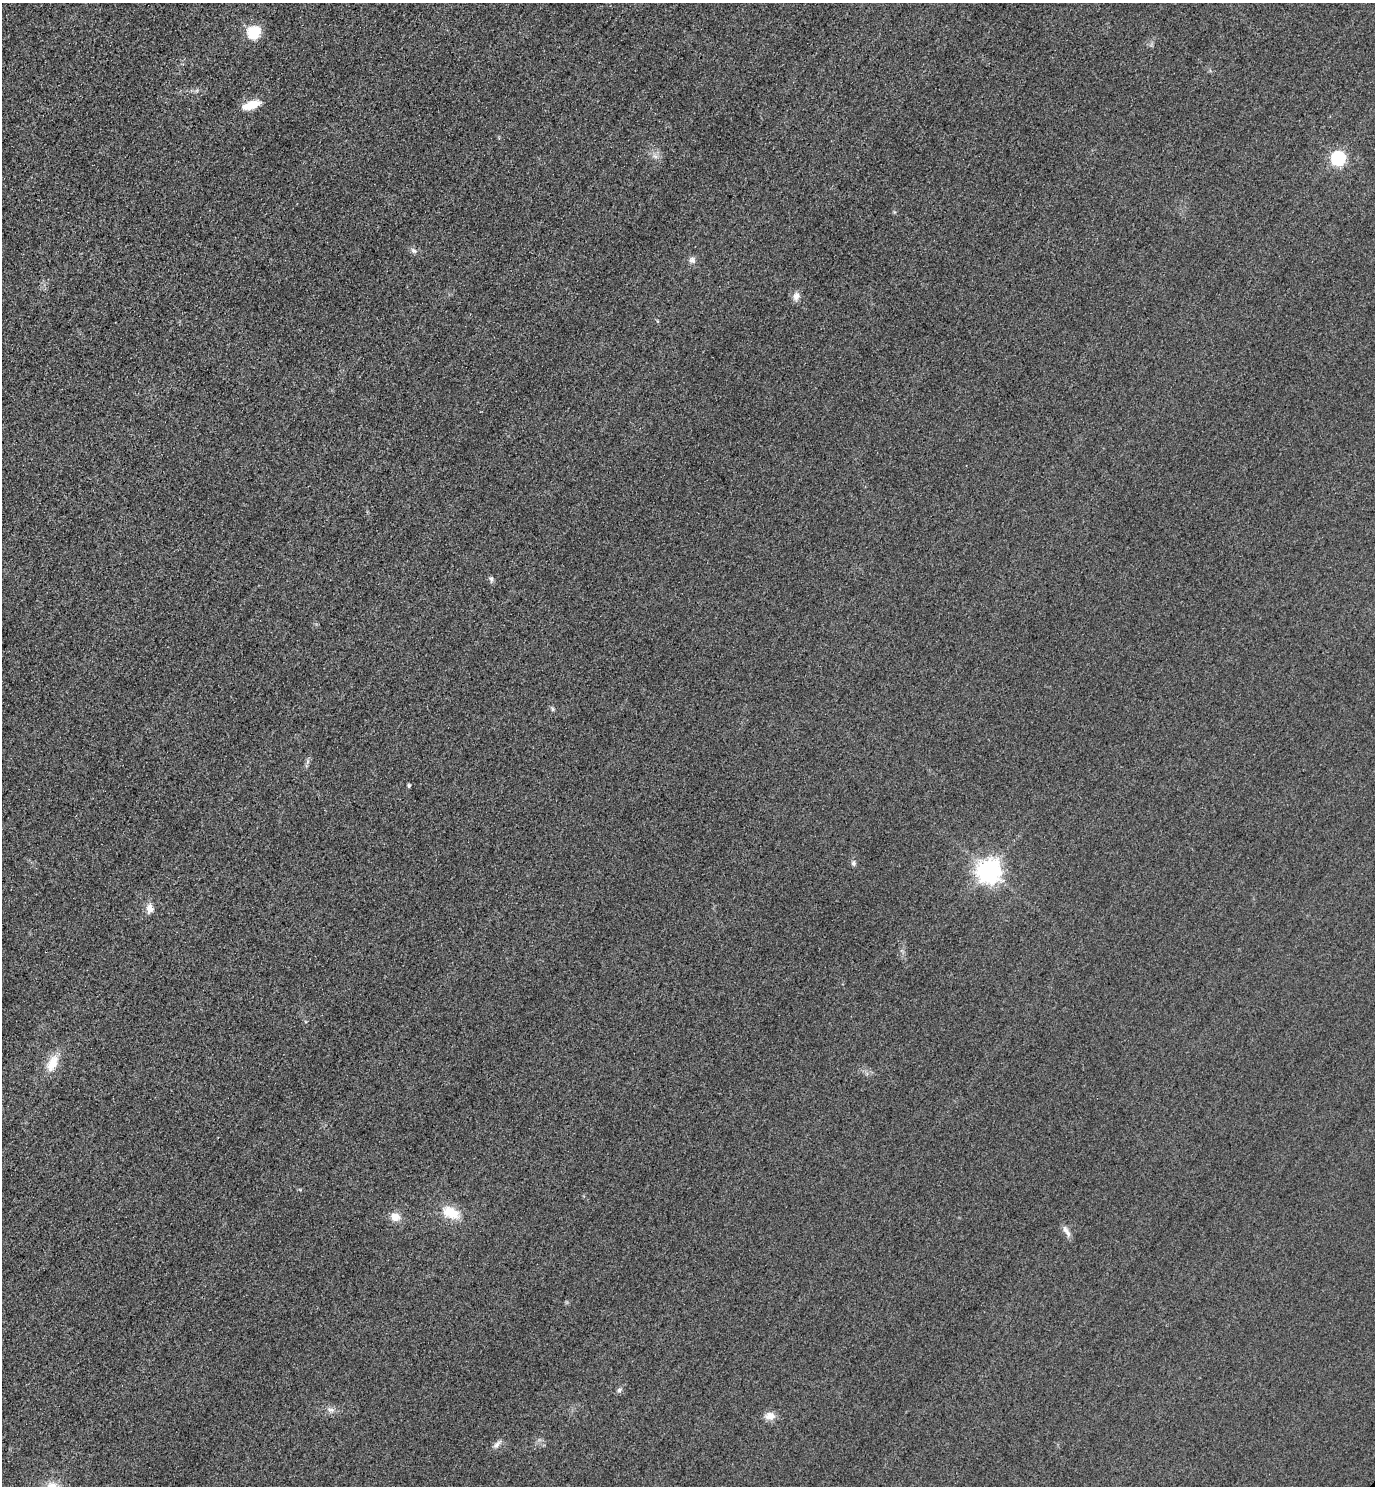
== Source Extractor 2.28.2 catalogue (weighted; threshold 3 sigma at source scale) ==
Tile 11 of 4 x 4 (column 3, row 3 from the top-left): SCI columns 3070-4442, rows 1514-2997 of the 5996 x 5993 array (HDU 1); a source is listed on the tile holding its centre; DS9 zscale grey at full resolution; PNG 1377 x 1488 px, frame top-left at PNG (2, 3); no overlay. Shown black and unused: <1% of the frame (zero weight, under 3 of 4 exposures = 3% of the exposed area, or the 3 px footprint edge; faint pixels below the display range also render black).
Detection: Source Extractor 2.28.2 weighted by HDU 2 'WHT'; one run over the whole footprint, this tile lists its part. Background 0.0506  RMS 0.017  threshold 0.0757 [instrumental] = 3 sigma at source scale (4.5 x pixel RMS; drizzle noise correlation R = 1.50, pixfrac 1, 0.05/0.05 arcsec/px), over >= 5 px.
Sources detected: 21; all 21 listed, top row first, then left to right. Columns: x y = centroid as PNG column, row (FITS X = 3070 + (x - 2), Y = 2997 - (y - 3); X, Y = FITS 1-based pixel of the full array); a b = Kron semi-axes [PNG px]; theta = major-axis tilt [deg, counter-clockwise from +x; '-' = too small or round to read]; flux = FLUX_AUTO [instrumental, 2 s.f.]
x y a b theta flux
254 33 6 6 - 180
251 105 17 7 18 38
655 156 7 4 -18 4.2
1338 158 6 6 - 290
413 251 8 6 -44 5.1
692 260 9 8 - 6.8
796 296 10 8 73 10
491 579 8 5 83 3.9
553 709 5 5 - 2.5
409 786 4 3 - 3.3
853 863 7 6 - 3.8
989 871 8 8 - 1400
150 909 11 7 87 13
52 1063 25 13 64 27
451 1213 21 12 -25 38
395 1217 10 9 - 17
1066 1231 19 6 -58 8.5
619 1390 7 6 - 4.1
331 1410 10 6 -9 6.5
770 1416 14 10 3 13
497 1444 14 6 47 6.7